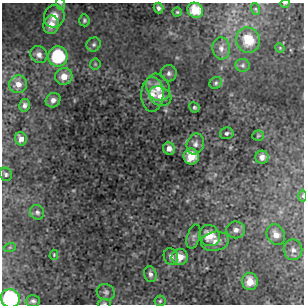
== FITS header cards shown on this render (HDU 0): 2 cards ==
NAXIS1  =                  302 / NUMBER OF ELEMENTS ALONG THIS AXIS
NAXIS2  =                  302 / NUMBER OF ELEMENTS ALONG THIS AXIS

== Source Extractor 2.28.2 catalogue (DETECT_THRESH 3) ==
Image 302 x 302 px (HDU 0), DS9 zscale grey, 1 PNG px = 1 image px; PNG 306 x 306 px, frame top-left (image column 1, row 302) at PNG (2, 3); each listed source drawn as its Kron ellipse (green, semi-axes under 4 px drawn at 4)
Background 12.4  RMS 0.56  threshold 1.68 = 3 sigma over >= 5 px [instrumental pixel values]
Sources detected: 54; all 54 listed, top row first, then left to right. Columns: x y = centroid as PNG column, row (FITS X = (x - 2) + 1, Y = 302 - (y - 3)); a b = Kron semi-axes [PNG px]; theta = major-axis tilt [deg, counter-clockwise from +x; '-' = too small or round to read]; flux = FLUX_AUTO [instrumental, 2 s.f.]
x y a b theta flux
285 3 5 3 - 31
61 4 6 4 -70 56
159 8 5 5 - 94
256 9 6 4 -71 45
195 10 8 7 - 830
177 12 4 4 - 45
54 16 11 10 - 480
84 20 6 5 - 71
51 25 9 7 79 420
248 40 13 12 - 900
94 44 7 6 - 100
221 48 11 8 -82 230
280 48 5 4 - 35
39 55 9 8 - 200
58 56 10 9 - 1800
95 64 5 5 - 51
243 65 7 6 - 99
169 73 8 8 - 140
64 76 9 8 - 380
216 83 6 5 - 78
18 84 9 9 - 300
158 87 14 11 -61 540
152 94 17 11 88 520
160 96 11 9 -26 340
53 100 8 7 - 180
24 105 6 5 - 110
194 107 5 5 - 60
227 133 7 6 - 84
258 136 5 5 - 56
21 139 7 5 -74 200
195 144 10 8 71 190
169 148 6 5 - 210
191 156 8 7 - 660
262 157 6 6 - 200
6 174 7 6 - 83
302 196 6 4 -90 51
37 212 7 7 - 100
236 230 9 8 - 200
276 235 11 8 -59 340
209 236 11 10 - 680
194 237 12 6 74 110
215 241 14 9 10 300
10 247 6 4 18 45
293 250 10 9 - 210
54 255 5 3 - 37
171 256 8 7 - 150
180 257 8 8 - 440
150 274 8 6 -74 130
250 281 9 8 - 510
106 292 9 8 - 120
10 298 9 9 - 4000
33 301 7 6 - 100
160 301 5 5 - 58
104 303 6 4 6 60
At the frame edge (FLAGS 8, measured only in part): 5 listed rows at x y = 285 3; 61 4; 302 196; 10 298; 104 303